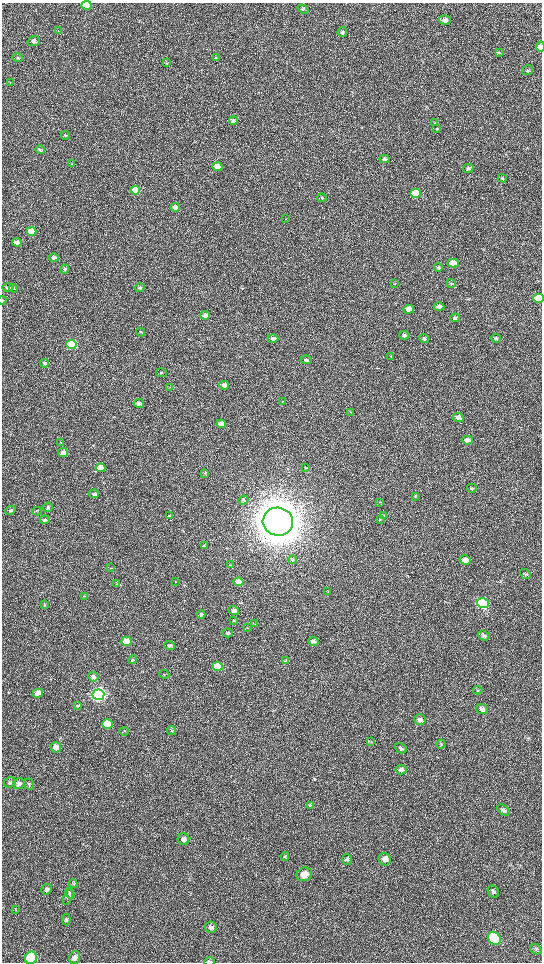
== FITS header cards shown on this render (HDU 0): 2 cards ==
NAXIS1  =                 1080 / length of data axis 1
NAXIS2  =                 1920 / length of data axis 2

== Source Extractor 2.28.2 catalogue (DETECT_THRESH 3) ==
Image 1080 x 1920 px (HDU 0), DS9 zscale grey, zoomed out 1/2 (1 PNG px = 2 x 2 image px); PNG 544 x 964 px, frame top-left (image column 1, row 1919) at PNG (2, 3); each listed source drawn as its Kron ellipse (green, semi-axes under 4 px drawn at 4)
Background 517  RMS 36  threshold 107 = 3 sigma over >= 5 px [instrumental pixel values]
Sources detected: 149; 3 cannot appear on this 1/2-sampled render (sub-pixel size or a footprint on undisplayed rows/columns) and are neither listed nor drawn; the other 146 listed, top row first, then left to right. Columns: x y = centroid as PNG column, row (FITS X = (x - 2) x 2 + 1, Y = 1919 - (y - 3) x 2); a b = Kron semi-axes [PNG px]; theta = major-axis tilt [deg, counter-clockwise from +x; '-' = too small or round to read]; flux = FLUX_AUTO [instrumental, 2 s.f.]
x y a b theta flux
86 5 5 4 - 1.9e+05
303 9 5 4 - 1.2e+04
445 20 6 4 -7 2.4e+04
58 31 3 2 - 3.2e+03
342 32 5 4 - 1.4e+04
34 41 6 4 21 2.0e+04
541 47 5 3 - 4.1e+04
499 53 3 2 - 3.7e+03
18 58 5 4 - 1.2e+04
216 58 3 3 - 4.5e+03
167 63 4 3 - 7.8e+03
528 70 6 4 31 1.3e+04
10 82 3 2 - 2.8e+03
233 121 4 4 - 1.4e+04
435 123 3 2 - 3.3e+03
437 128 4 2 - 4.1e+03
65 135 5 3 - 7.4e+03
40 150 4 4 - 1.1e+04
385 159 5 4 - 1.3e+04
71 164 4 3 - 6.4e+03
217 167 5 4 - 6.5e+04
468 168 5 4 - 1.4e+04
502 178 5 4 - 9.4e+03
135 190 5 4 - 1.2e+05
415 193 5 4 - 4.0e+05
322 198 5 3 - 8.1e+03
175 207 5 4 - 3.5e+04
286 219 3 2 - 2.5e+03
31 231 5 4 - 1.6e+05
17 242 5 4 - 2.9e+04
54 258 5 3 - 1.5e+04
453 263 5 4 - 7.3e+04
438 267 4 4 - 9.2e+03
65 269 4 4 - 1.1e+04
395 283 4 3 - 5.0e+03
451 283 4 3 - 7.1e+03
140 287 5 4 - 1.0e+04
8 288 6 4 -1 1.7e+04
14 288 4 4 - 9.1e+03
539 298 5 4 - 2.9e+05
2 300 4 2 - 4.0e+03
439 306 5 4 - 2.4e+04
409 309 5 4 - 4.5e+04
205 315 5 4 - 2.9e+04
455 318 5 4 - 1.1e+04
141 332 4 3 - 9.1e+03
404 335 5 4 - 1.3e+04
273 338 5 4 - 2.4e+04
424 338 5 3 - 9.0e+03
496 338 5 4 - 9.6e+03
71 345 5 4 - 9.4e+05
391 356 4 2 - 4.6e+03
306 360 5 3 - 1.5e+04
45 363 4 4 - 1.3e+04
161 373 5 3 - 8.9e+03
224 385 5 4 - 3.2e+04
170 387 3 2 - 3.6e+03
282 401 4 2 - 5.0e+03
139 403 5 4 - 3.3e+04
350 412 3 3 - 4.2e+03
458 417 6 4 -4 2.8e+04
221 424 5 4 - 5.6e+04
467 440 5 4 - 3.0e+04
61 443 3 2 - 3.3e+03
63 453 5 4 - 4.5e+04
101 468 5 4 - 1.1e+05
306 468 4 2 - 4.5e+03
205 473 4 3 - 6.5e+03
472 488 5 4 - 1.2e+04
94 494 5 4 - 1.5e+04
415 496 3 2 - 3.7e+03
243 500 5 3 - 9.6e+03
380 502 4 2 - 4.5e+03
48 507 5 4 - 1.4e+04
11 510 5 3 - 1.2e+04
37 511 5 3 - 7.5e+03
169 516 4 4 - 8.5e+03
384 516 4 3 - 5.9e+03
380 519 3 2 - 3.4e+03
45 520 5 4 - 1.2e+04
278 522 15 14 - 2.4e+07
204 546 4 3 - 8.2e+03
293 560 4 3 - 7.4e+03
465 560 5 4 - 6.9e+04
230 565 3 3 - 4.5e+03
111 568 4 3 - 5.7e+03
525 574 6 4 -38 1.0e+04
176 582 3 3 - 4.2e+03
238 582 5 4 - 6.5e+04
116 584 4 3 - 6.1e+03
327 592 3 3 - 4.7e+03
84 596 3 3 - 4.4e+03
483 603 6 5 - 9.3e+05
44 605 4 3 - 6.0e+03
234 610 5 4 - 2.3e+04
201 614 4 4 - 1.2e+04
234 621 4 2 - 4.0e+03
255 624 3 2 - 3.7e+03
247 628 3 2 - 4.0e+03
228 633 5 4 - 1.4e+04
484 636 6 4 -22 1.7e+04
126 641 5 4 - 8.4e+04
313 641 5 4 - 1.6e+04
170 645 5 4 - 1.5e+04
132 660 5 4 - 1.1e+04
286 661 4 3 - 8.2e+03
218 666 5 4 - 2.2e+05
164 674 5 2 - 4.6e+03
93 677 5 4 - 1.8e+04
478 690 5 3 - 7.9e+03
38 693 5 4 - 3.6e+04
98 695 6 5 - 3.6e+06
77 705 4 3 - 6.9e+03
482 709 6 5 - 2.0e+04
420 720 6 5 - 2.6e+04
107 724 5 5 - 4.3e+05
124 731 5 2 - 4.9e+03
171 731 4 4 - 9.6e+03
370 742 4 2 - 5.1e+03
441 744 4 4 - 9.2e+03
56 747 5 5 - 3.5e+04
401 748 6 4 -26 1.5e+04
401 770 5 4 - 2.0e+04
10 782 6 5 - 1.6e+04
19 784 6 5 - 2.5e+04
29 784 5 4 - 1.2e+04
310 805 4 3 - 6.2e+03
504 810 7 4 -39 2.0e+04
183 839 6 5 - 2.7e+04
285 856 4 4 - 7.2e+03
347 859 5 5 - 1.3e+04
385 859 6 6 - 3.5e+04
304 874 8 6 28 7.2e+04
73 884 4 4 - 7.9e+03
47 889 5 5 - 1.8e+04
493 892 6 5 - 1.9e+04
70 893 6 3 -63 9.1e+03
68 897 8 4 69 1.5e+04
15 909 4 2 - 5.0e+03
66 919 6 4 -87 1.3e+04
211 927 6 6 - 2.1e+04
494 939 7 6 - 6.3e+05
536 949 6 4 -32 1.3e+04
31 958 6 6 - 4.1e+05
75 958 6 5 - 2.7e+04
209 962 5 2 - 1.2e+04
At the frame edge (FLAGS 8, measured only in part): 6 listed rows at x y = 86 5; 541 47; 539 298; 2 300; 31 958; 209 962
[3 sub-pixel or undisplayed-footprint detections neither listed nor drawn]